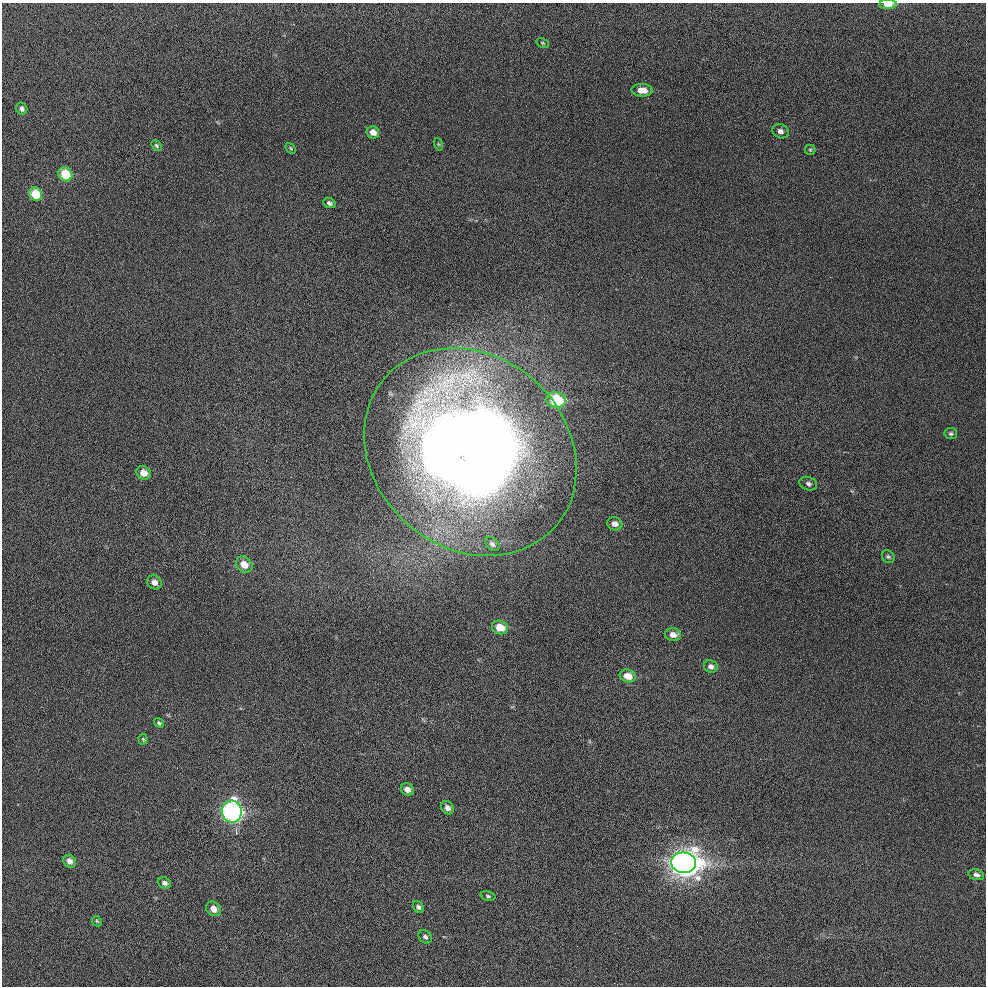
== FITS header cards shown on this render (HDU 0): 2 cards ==
NAXIS1  =                  984 / Axis length
NAXIS2  =                  984 / Axis length

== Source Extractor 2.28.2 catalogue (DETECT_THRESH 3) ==
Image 984 x 984 px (HDU 0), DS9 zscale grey, 1 PNG px = 1 image px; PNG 988 x 988 px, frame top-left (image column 1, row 984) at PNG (2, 3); each listed source drawn as its Kron ellipse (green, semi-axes under 4 px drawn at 4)
Background 10.6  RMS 3.5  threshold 10.6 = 3 sigma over >= 5 px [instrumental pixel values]
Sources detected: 41; all 41 listed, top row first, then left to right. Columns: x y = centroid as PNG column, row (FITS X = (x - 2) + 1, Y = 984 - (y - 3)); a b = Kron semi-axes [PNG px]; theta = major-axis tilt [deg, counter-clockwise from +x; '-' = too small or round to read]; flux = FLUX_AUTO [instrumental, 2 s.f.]
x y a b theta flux
888 4 9 5 1 2000
542 43 6 4 -27 290
642 90 10 6 -2 2200
22 109 6 5 - 730
780 131 8 6 -28 940
373 132 6 6 - 1600
438 144 6 4 -71 280
156 146 6 4 -47 390
291 148 6 4 -47 290
810 150 5 5 - 330
65 174 7 6 - 7400
36 194 7 6 - 6000
329 203 6 5 - 590
556 400 10 7 -15 13000
951 434 6 5 - 430
470 452 113 96 -41 410000
144 473 7 6 - 2500
808 484 9 6 -20 740
615 524 8 6 -19 1300
492 544 8 6 -42 780
888 557 7 6 - 450
244 565 9 7 -43 3000
154 582 7 6 - 1500
500 627 8 6 -22 3600
673 635 8 6 -12 1500
711 666 7 6 - 850
628 676 8 6 -18 2500
159 723 5 4 - 420
143 739 5 4 - 300
407 789 7 5 -33 1400
447 808 7 6 - 1200
232 811 11 10 - 62000
70 861 7 6 - 1500
684 863 12 10 -8 270000
976 875 8 5 -17 700
164 883 7 5 -21 770
488 896 7 4 -15 400
418 907 6 5 - 580
213 909 8 6 -42 2100
97 921 6 4 -47 340
425 937 7 5 -40 670
At the frame edge (FLAGS 8, measured only in part): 1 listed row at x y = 888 4